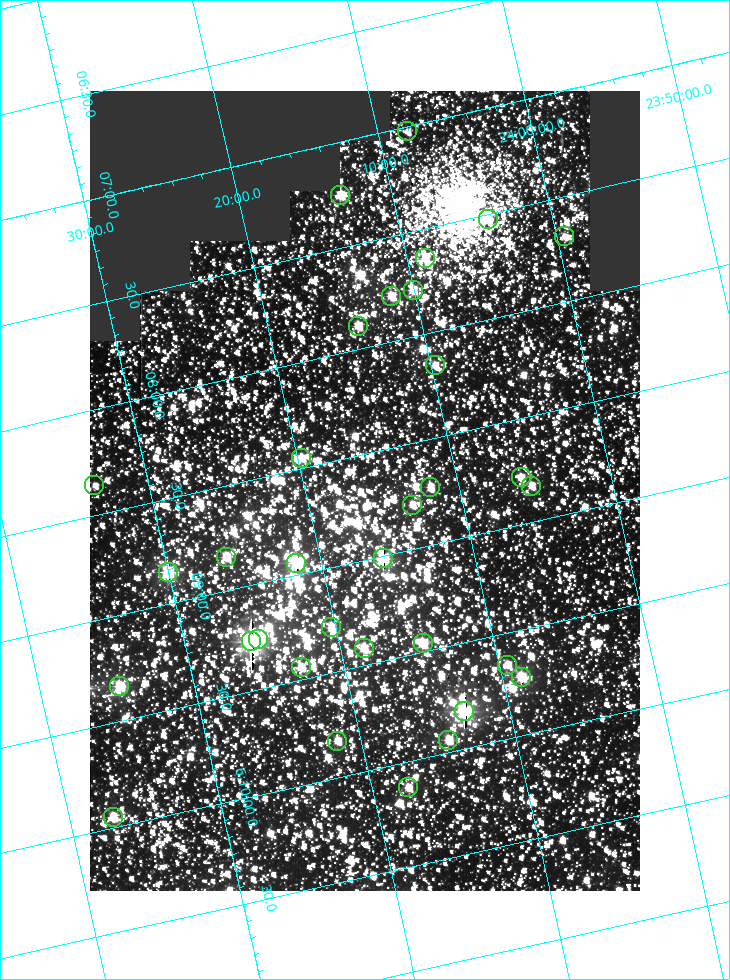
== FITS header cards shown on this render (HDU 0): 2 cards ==
NAXIS1  =                  550
NAXIS2  =                  800

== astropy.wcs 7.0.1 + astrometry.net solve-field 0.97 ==
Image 550 x 800 px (HDU 0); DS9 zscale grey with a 90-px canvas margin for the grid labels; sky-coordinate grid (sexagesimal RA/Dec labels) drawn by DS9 from the SOLVED WCS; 33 Tycho-2 reference stars matched to detected sources circled (green)
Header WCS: RA---TAN/DEC--TAN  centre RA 06:08:40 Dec +24:16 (92.17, +24.27 deg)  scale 3.97 arcsec/px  FOV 36.4' x 53.0'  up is -103 deg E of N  parity normal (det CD < 0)
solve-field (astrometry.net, Tycho-2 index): VERIFIED the header's WCS against the Tycho-2 star catalogue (verified at 3 index scales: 18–33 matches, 0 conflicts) and refined it, rather than solving blind
Solved WCS: RA---TAN-SIP/DEC--TAN-SIP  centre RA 06:08:40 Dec +24:16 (92.17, +24.27 deg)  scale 3.98 arcsec/px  FOV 36.4' x 53.0'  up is -103 deg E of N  parity normal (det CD < 0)
The solver's refit moves the header's centre by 0.11 arcsec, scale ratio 1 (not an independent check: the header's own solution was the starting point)
Tycho-2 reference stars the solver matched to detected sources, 33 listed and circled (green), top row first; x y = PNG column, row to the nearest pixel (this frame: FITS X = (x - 90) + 1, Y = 800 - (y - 91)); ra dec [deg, ICRS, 3 dp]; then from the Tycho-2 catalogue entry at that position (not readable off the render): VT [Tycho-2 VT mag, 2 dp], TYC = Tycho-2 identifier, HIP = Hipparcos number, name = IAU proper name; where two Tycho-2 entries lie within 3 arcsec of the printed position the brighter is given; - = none
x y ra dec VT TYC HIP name
407 131 91.756 +24.135 11.55 1864-383-1 - -
340 195 91.813 +24.222 9.50 1864-951-1 - -
488 219 91.882 +24.069 10.67 1864-1197-1 - -
564 236 91.922 +23.991 11.04 1864-773-1 - -
425 258 91.910 +24.147 9.81 1864-677-1 - -
413 290 91.945 +24.168 9.83 1864-545-1 - -
391 296 91.946 +24.193 9.49 1864-879-1 - -
358 326 91.972 +24.235 9.87 1864-607-1 - -
435 365 92.040 +24.163 9.97 1864-387-1 - -
301 458 92.113 +24.329 10.09 1877-692-1 - -
521 477 92.195 +24.097 9.91 1877-1306-1 - -
94 485 92.090 +24.558 11.22 1868-1493-1 - -
531 486 92.208 +24.088 10.02 1877-898-1 - -
430 487 92.182 +24.197 9.90 1877-42-1 - -
412 505 92.198 +24.221 10.14 1877-234-1 - -
226 557 92.210 +24.434 9.33 1881-345-1 - -
383 558 92.254 +24.266 8.73 1877-224-1 - -
296 563 92.236 +24.360 8.19 1877-300-1 29148 -
168 572 92.212 +24.501 8.67 1881-93-1 - -
331 627 92.321 +24.338 9.42 1877-884-1 - -
258 639 92.315 +24.419 9.14 1881-15-1 - -
251 641 92.316 +24.428 7.55 1881-1595-1 - -
423 643 92.364 +24.244 8.80 1877-1589-1 - -
364 648 92.355 +24.308 9.21 1877-702-1 - -
507 665 92.412 +24.157 10.23 1877-766-1 - -
301 667 92.360 +24.380 9.69 1881-496-1 - -
521 677 92.431 +24.145 8.75 1877-16-1 - -
119 686 92.334 +24.580 8.60 1881-81-1 - -
464 711 92.456 +24.215 7.57 1877-1484-1 - -
448 740 92.485 +24.239 9.49 1877-1276-1 - -
337 741 92.457 +24.359 9.75 1877-1432-1 - -
408 787 92.531 +24.294 10.40 1877-334-1 - -
113 817 92.487 +24.619 9.38 1881-1542-1 - -